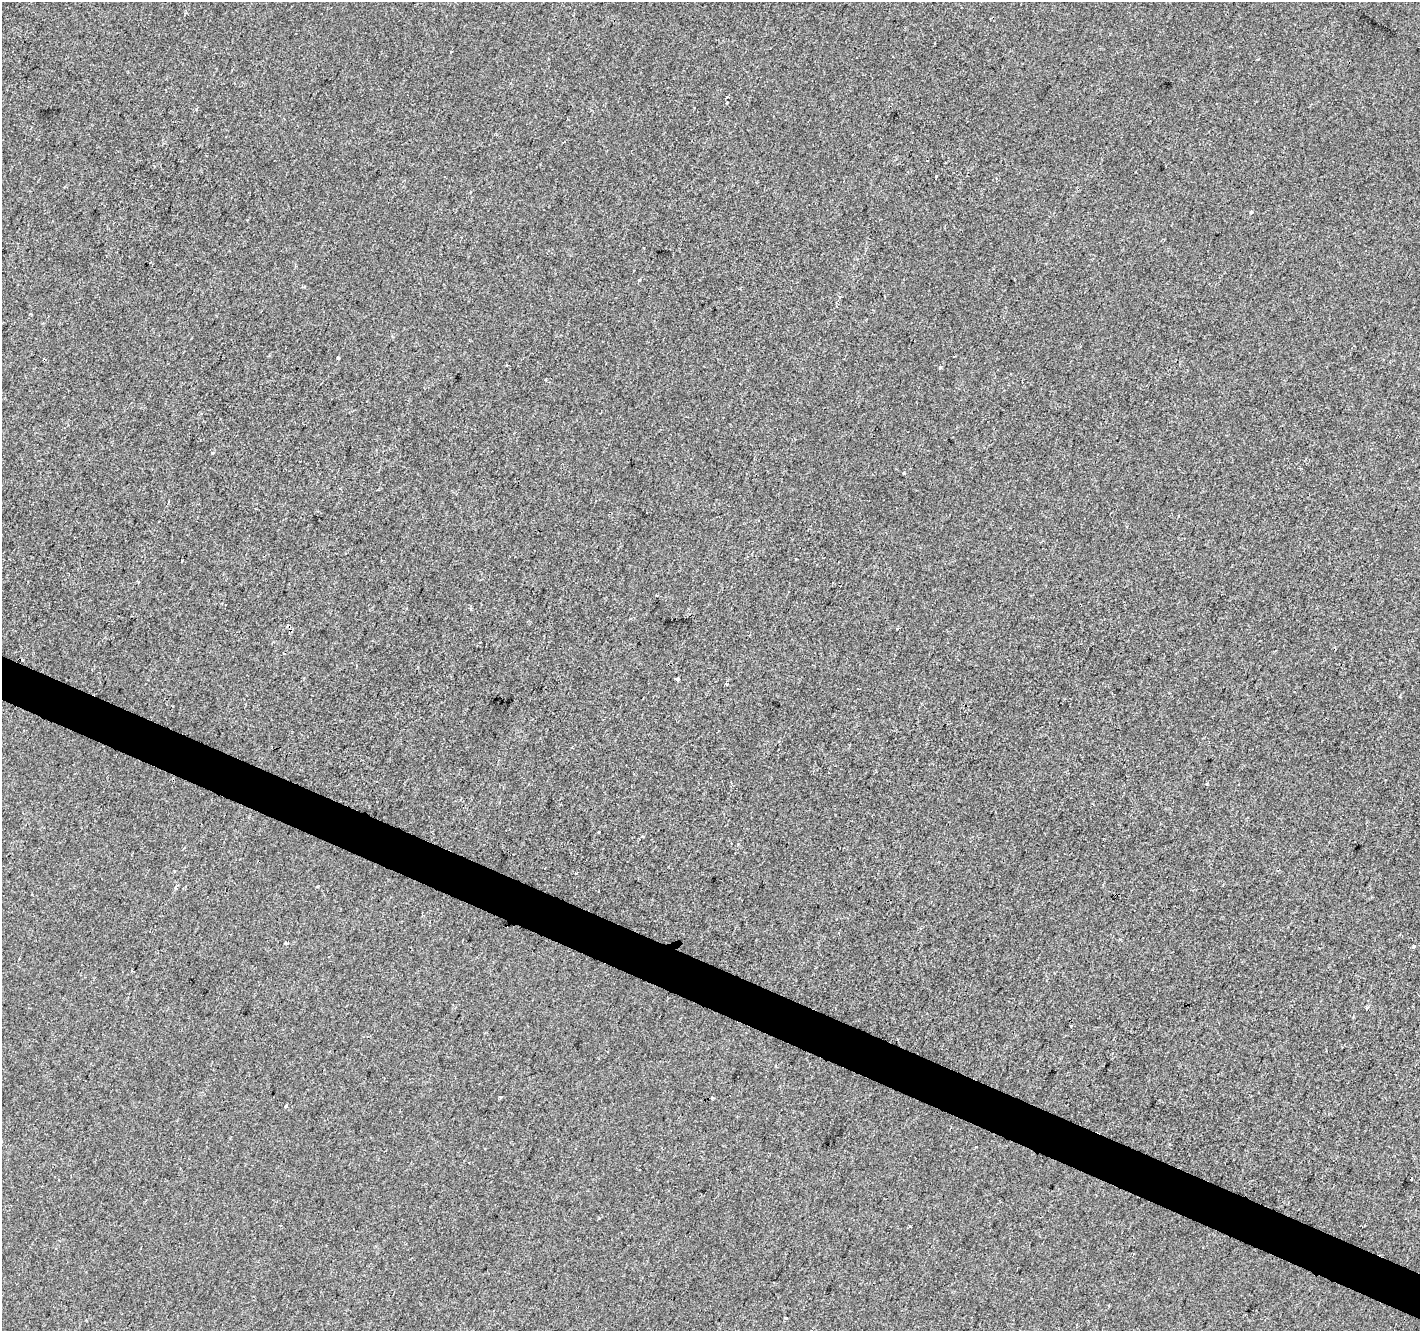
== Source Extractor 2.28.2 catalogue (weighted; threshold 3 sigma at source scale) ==
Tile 6 of 4 x 4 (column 2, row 2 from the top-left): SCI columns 1419-2836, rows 2864-4192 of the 5679 x 5792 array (HDU 1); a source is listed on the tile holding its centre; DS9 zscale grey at full resolution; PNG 1422 x 1333 px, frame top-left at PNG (2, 2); no overlay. Shown black and unused: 3% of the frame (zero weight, under 2 of 3 exposures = <1% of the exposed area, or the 3 px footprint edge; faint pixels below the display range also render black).
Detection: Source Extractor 2.28.2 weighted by HDU 2 'WHT'; one run over the whole footprint, this tile lists its part. Background -6.38e-04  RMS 0.0042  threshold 0.0188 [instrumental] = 3 sigma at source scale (4.5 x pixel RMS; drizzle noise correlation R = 1.50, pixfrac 1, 0.0396/0.0396 arcsec/px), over >= 5 px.
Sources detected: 23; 4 cosmic-ray / hot-pixel residue — not listed; the other 19 listed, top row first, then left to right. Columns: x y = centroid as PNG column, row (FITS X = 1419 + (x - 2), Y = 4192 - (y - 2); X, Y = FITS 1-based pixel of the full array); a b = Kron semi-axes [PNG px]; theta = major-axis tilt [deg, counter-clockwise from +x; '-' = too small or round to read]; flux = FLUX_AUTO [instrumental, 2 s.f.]
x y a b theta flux
728 97 4 3 - 0.36
726 102 3 3 - 1.3
563 142 3 2 - 0.52
936 176 3 3 - 1.9
1251 212 4 3 - 0.91
338 358 3 3 - 1.2
904 473 3 3 - 1.5
182 560 3 3 - 0.56
677 679 4 3 - 1.7
599 832 3 2 - 0.33
317 887 3 3 - 0.58
175 888 4 3 - 0.43
1414 946 5 4 - 0.71
1366 1007 3 3 - 0.95
500 1097 3 3 - 0.84
712 1098 3 3 - 1.2
286 1106 4 3 - 0.73
910 1226 3 2 - 0.71
786 1318 3 3 - 1.4
Unlisted compact peaks at least as high as the median listed source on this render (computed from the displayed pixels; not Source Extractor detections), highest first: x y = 639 280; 212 453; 940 367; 196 109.